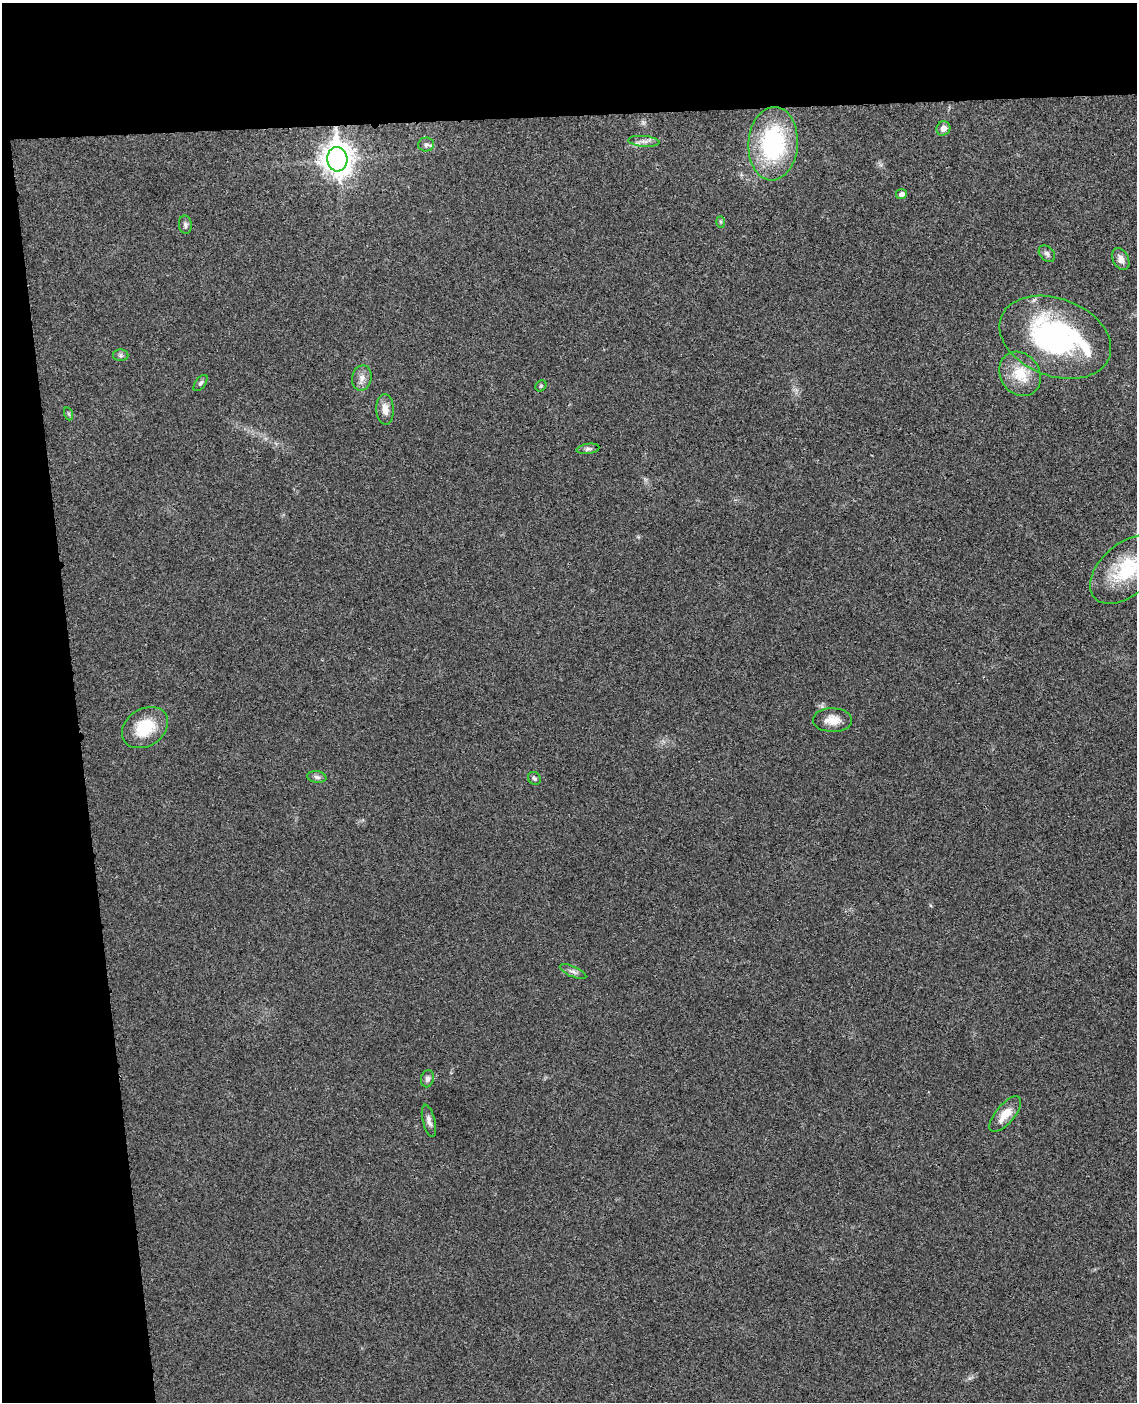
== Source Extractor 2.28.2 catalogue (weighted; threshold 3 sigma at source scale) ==
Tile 1 of 4 x 3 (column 1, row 1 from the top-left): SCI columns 57-1191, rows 2941-4340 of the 4656 x 4585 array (HDU 1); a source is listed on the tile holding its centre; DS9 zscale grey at full resolution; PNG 1139 x 1404 px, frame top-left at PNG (2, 3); each listed source drawn as its Kron ellipse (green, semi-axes under 4 px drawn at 4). Shown black and unused: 15% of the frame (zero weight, under 3 of 4 exposures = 6% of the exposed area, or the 3 px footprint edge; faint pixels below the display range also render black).
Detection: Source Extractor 2.28.2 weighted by HDU 2 'WHT'; one run over the whole footprint, this tile lists its part. Background 0.0216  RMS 0.0044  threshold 0.0196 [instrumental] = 3 sigma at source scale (4.5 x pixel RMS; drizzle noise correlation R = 1.50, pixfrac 1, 0.05/0.05 arcsec/px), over >= 5 px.
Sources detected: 29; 1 inside a brighter listed object's ellipse — not listed separately; the other 28 listed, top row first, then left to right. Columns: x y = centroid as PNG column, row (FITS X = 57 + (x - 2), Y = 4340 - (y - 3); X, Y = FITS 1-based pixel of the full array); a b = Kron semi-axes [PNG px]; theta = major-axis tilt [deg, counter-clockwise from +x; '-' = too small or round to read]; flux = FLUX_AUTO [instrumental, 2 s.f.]
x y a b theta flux
943 128 7 6 - 2.3
644 141 16 5 -5 2.3
773 144 37 24 86 52
426 145 8 7 - 1.4
337 159 12 10 -87 590
901 194 5 5 - 2
720 222 6 4 -88 0.64
185 225 9 6 -84 1.3
1047 254 9 6 -47 1.4
1121 259 12 7 -64 2.9
1055 337 58 38 -21 83
121 355 8 6 0 1
1020 374 23 19 -57 12
362 378 13 9 77 3
200 383 9 5 52 1
541 386 6 5 - 0.63
385 409 15 8 -87 3.9
69 414 7 4 -71 0.66
588 449 11 5 8 1.2
1126 570 43 25 41 28
832 720 19 12 -1 5.6
145 728 25 18 34 16
317 777 9 6 -9 1.4
534 778 7 6 - 0.94
573 972 14 5 -24 1.7
427 1079 8 6 75 1.5
1005 1114 22 9 50 6.8
429 1121 16 6 -76 2.1
Isophote crosses this tile's border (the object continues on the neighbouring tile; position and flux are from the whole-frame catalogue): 1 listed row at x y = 1126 570